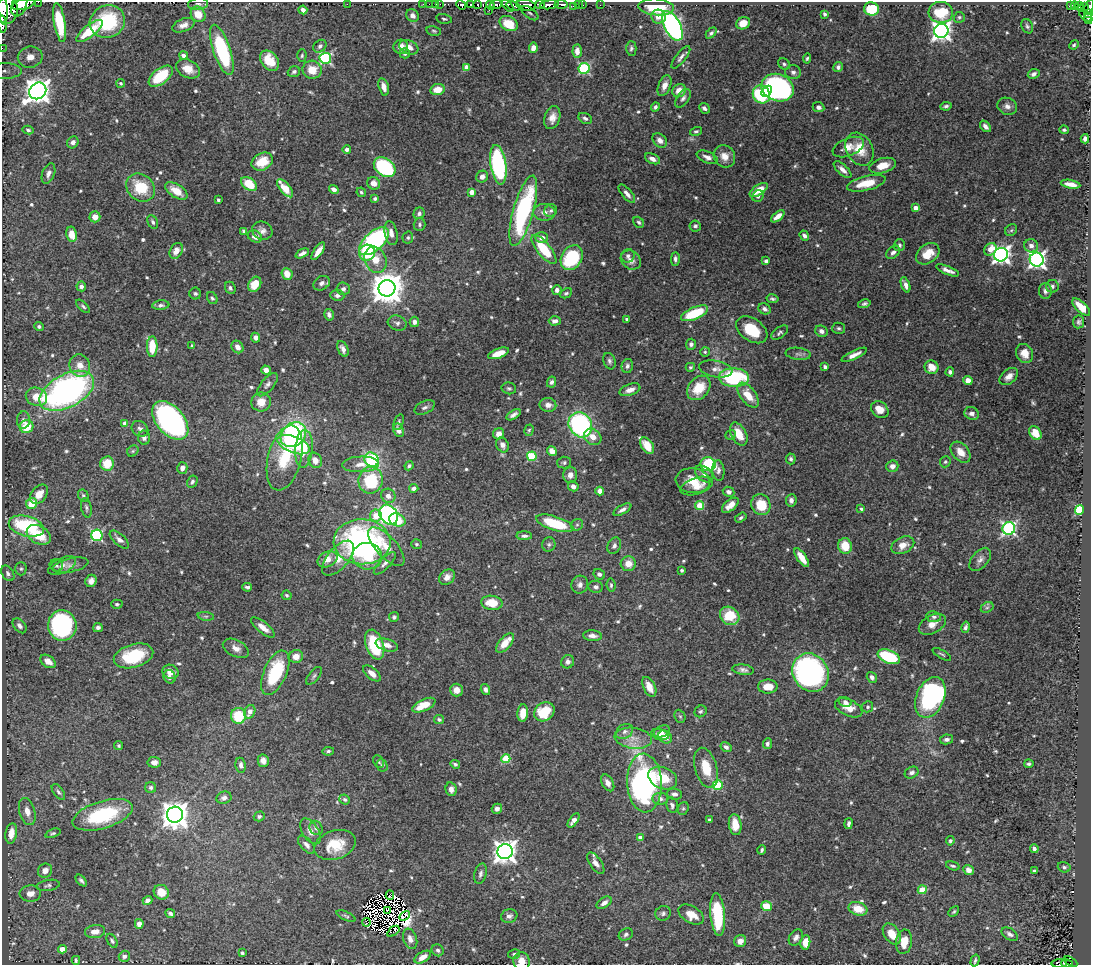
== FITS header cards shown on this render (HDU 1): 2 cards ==
NAXIS1  =                 1089
NAXIS2  =                  963

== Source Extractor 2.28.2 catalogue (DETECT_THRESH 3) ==
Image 1089 x 963 px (HDU 1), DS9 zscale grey, 1 PNG px = 1 image px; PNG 1093 x 967 px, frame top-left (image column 1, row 963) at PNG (2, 2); each listed source drawn as its Kron ellipse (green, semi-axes under 4 px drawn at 4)
Background 0.477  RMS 0.014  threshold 0.042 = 3 sigma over >= 5 px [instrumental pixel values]
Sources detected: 690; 14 with non-positive FLUX_AUTO (blend fragments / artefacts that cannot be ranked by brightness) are neither listed nor drawn; of the other 676, the 500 brightest by FLUX_AUTO listed and drawn (176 fainter detections omitted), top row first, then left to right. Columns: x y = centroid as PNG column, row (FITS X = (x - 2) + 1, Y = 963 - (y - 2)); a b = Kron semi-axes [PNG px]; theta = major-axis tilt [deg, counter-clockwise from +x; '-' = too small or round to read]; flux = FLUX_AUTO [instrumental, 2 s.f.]
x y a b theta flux
38 2 2 2 - 18
19 4 13 7 70 670
23 4 11 5 14 670
198 4 10 6 7 2.7
347 4 2 2 - 29
423 4 3 2 - 1.8
429 4 2 2 - 6.6
436 4 3 2 - 13
440 4 2 2 - 6
470 4 2 2 - 19
496 4 6 3 4 160
561 4 7 3 -3 150
461 5 5 3 - 320
478 5 3 2 - 66
490 5 5 3 - 75
508 5 7 4 -50 210
526 5 9 5 -7 900
540 5 5 3 - 220
549 5 9 4 9 440
579 5 3 2 - 10
583 5 3 2 - 1.9
600 5 2 2 - 3.5
1079 5 3 3 - 24
514 6 7 4 -16 85
573 6 3 3 - 12
1070 6 4 3 - 40
1075 6 4 2 - 47
1084 6 4 3 - 26
656 7 18 8 -4 34
1089 7 8 4 68 140
871 9 7 6 - 53
1081 9 3 3 - 27
3 10 15 4 -87 870
7 10 14 10 85 1400
303 10 4 4 - 3.2
489 10 3 2 - 4.4
941 12 12 10 -4 31
530 13 10 5 -37 2.6
1088 13 3 3 - 33
198 14 8 7 - 15
825 14 4 3 - 2.2
412 15 7 6 - 4.2
1085 15 8 4 -40 67
658 17 7 7 - 7.3
959 17 5 5 - 1.6
1088 18 6 4 -78 61
444 19 8 4 -12 2
107 22 18 16 21 67
60 23 19 5 -81 26
743 23 7 6 - 12
2 24 9 2 -85 78
509 24 9 7 -29 34
183 25 12 6 21 6.1
672 26 16 8 -62 300
1027 26 8 5 -63 2.3
89 31 16 6 38 31
434 31 7 4 -12 1.6
941 31 7 7 - 510
711 33 6 4 46 2.6
1074 45 5 4 - 1.6
320 46 7 5 42 2.7
401 47 7 7 - 6.4
409 47 10 7 -22 7.6
2 48 2 2 - 3.6
533 48 5 4 - 6.7
631 48 7 5 89 2.2
222 50 26 8 -71 97
577 51 7 4 87 6.7
405 53 5 5 - 3.2
183 55 4 4 - 4
302 56 6 4 86 1.6
30 57 12 10 11 15
681 57 14 5 52 3.8
325 58 6 5 - 120
807 58 5 4 - 1.6
269 61 11 8 -53 22
784 64 6 5 - 2
467 67 4 4 - 11
838 67 5 5 - 3.2
584 68 5 5 - 97
188 69 13 8 -27 12
312 70 9 9 - 15
5 71 16 8 0 7.8
294 72 6 5 - 2.2
793 72 8 7 - 3.3
1034 74 6 4 26 4.3
161 76 14 7 39 37
121 83 4 4 - 1.8
664 86 11 6 68 6.7
384 87 9 5 -74 6.5
778 88 17 13 -20 250
438 89 7 5 11 14
38 91 9 8 - 1100
679 91 7 6 - 11
767 91 6 4 47 33
761 94 9 8 - 70
683 98 10 6 55 3.4
946 106 5 4 - 2.2
1007 106 10 8 -24 4.9
655 107 5 4 - 2.3
818 107 6 5 - 3.2
704 108 6 4 -43 2.9
552 118 12 8 74 8.3
585 118 7 5 -28 2.7
985 126 6 4 -48 3.9
28 130 5 4 - 1.8
1064 130 4 3 - 1.6
696 131 6 4 15 1.7
1085 139 4 4 - 3.6
660 140 8 6 -43 5.7
73 142 6 5 - 3.8
848 147 16 9 22 9.5
347 149 4 4 - 3.9
860 149 17 13 -61 19
724 156 11 10 - 8.9
707 157 11 6 -22 4.4
652 159 8 5 -24 5.7
262 162 11 8 27 18
498 165 20 8 -81 150
883 166 13 7 15 12
385 167 12 8 -38 120
843 170 11 5 -42 5.1
48 173 10 6 69 4.7
482 177 6 5 - 5.3
374 183 6 6 - 7
866 183 20 7 14 20
249 184 9 6 -36 29
1071 184 10 4 -10 8.8
140 187 15 13 -39 34
285 188 11 5 -51 18
334 189 5 4 - 3.9
759 190 10 5 34 14
176 191 12 6 -33 15
361 192 5 4 - 1.7
472 192 4 4 - 9.7
627 194 11 5 -50 4.7
758 196 6 5 - 2.7
375 199 4 3 - 1.9
218 200 4 3 - 1.6
916 208 4 4 - 8.4
523 211 36 10 74 130
551 211 6 6 - 2.1
544 212 11 8 -3 5.8
419 213 6 5 - 2.7
778 216 8 4 40 7.1
95 217 5 5 - 9.8
153 222 7 5 -63 2.5
639 222 6 5 - 1.7
420 224 6 6 - 2.1
695 226 6 5 - 2
1011 230 6 5 - 1.6
244 231 4 4 - 2.5
262 231 10 9 - 5.3
391 233 12 6 -78 6.6
71 234 8 5 -80 12
255 236 7 5 -30 7
804 236 5 4 - 3.1
408 238 6 5 - 1.7
542 238 6 5 - 5.5
374 241 18 9 42 170
899 245 6 5 - 2.7
1031 246 7 6 - 4.9
544 249 18 6 -51 43
990 249 7 5 46 10
176 251 8 6 58 7.6
318 251 10 4 55 7.6
893 252 8 5 45 3.6
302 253 7 4 27 3.8
367 253 8 8 - 34
928 254 13 9 38 17
1001 255 7 6 - 450
628 256 7 6 - 3
572 258 13 10 58 71
675 259 7 4 89 2.7
376 260 13 10 -65 18
631 260 11 9 -37 5.9
1037 260 7 7 - 390
766 261 4 3 - 3.1
948 270 12 4 -22 5.4
287 274 6 5 - 12
322 283 8 6 31 4
255 284 8 6 59 16
906 285 8 4 -70 4.4
81 286 5 5 - 3.1
1052 286 6 6 - 2.3
230 288 6 5 - 2.3
387 288 8 8 - 2100
343 289 6 6 - 3.1
557 290 5 4 - 3.8
1045 291 8 6 -88 3.3
566 293 6 4 26 1.7
195 294 6 6 - 2
337 295 7 5 -9 3.1
212 298 6 5 - 1.8
772 299 6 4 -11 2
864 304 6 4 13 2.2
161 305 8 4 5 2.8
83 306 8 4 -43 1.9
1081 307 11 5 -44 16
764 309 6 5 - 3.2
694 313 14 6 23 46
329 315 6 4 -77 3
627 319 3 3 - 1.8
555 321 6 4 1 4
414 322 5 4 - 4.3
1079 322 6 5 - 2.3
397 323 9 7 -17 4
39 327 5 4 - 2.1
839 328 6 5 - 2
752 330 17 11 -34 34
821 331 6 5 - 4
780 333 9 5 37 2.3
256 338 5 4 - 4.2
691 344 5 5 - 3.2
192 346 4 3 - 1.8
152 347 10 5 -90 25
237 347 7 5 -54 6.6
343 349 8 5 -65 4.9
705 352 5 4 - 1.6
499 353 11 5 20 14
1025 353 10 8 -62 8.8
798 354 13 6 -6 3
854 355 14 4 26 5.8
609 361 8 5 -71 2.7
80 366 11 10 - 11
627 366 7 5 76 2.8
690 367 4 4 - 1.5
825 367 4 3 - 2.5
931 367 7 6 - 14
716 369 17 8 -10 5.9
266 370 4 4 - 5.9
950 372 4 4 - 2.2
1009 376 10 7 40 5.8
734 378 15 9 -3 87
968 380 4 4 - 6.9
551 382 5 4 - 2.3
267 385 14 6 51 4.2
509 388 7 5 -14 2
699 388 13 10 50 23
630 390 11 5 19 6.9
67 391 29 16 28 330
748 395 14 7 -52 17
36 397 11 9 -23 17
261 402 10 9 - 12
548 405 8 7 - 6
425 407 11 6 26 3.2
880 410 9 7 -38 12
972 414 7 6 - 5.3
513 415 8 4 32 3.6
23 420 8 6 86 4.3
170 420 22 13 -49 310
399 422 8 4 72 1.8
125 423 4 4 - 6.6
580 425 13 11 -56 180
26 427 7 6 - 26
140 429 9 7 -40 3.8
398 430 7 5 -64 6.8
529 430 6 4 73 1.5
1035 433 7 5 -60 15
499 434 6 5 - 6.7
739 434 12 7 -61 16
293 435 14 11 42 140
731 435 5 4 - 1.6
593 437 9 7 -38 9.7
144 438 7 6 - 3.7
294 445 17 8 -21 28
502 445 8 6 -64 5.3
647 446 9 6 -56 17
304 449 19 8 85 26
133 451 6 5 - 1.5
552 451 5 4 - 7.4
961 452 12 8 -48 10
532 456 4 4 - 45
285 458 33 16 76 43
791 459 5 4 - 2.1
315 460 8 6 -65 8.8
372 460 7 6 - 82
945 462 6 5 - 1.6
564 463 7 6 - 2.1
107 464 7 6 - 20
360 464 18 8 2 8.8
708 464 7 7 - 64
409 466 5 4 - 1.8
892 466 6 5 - 5.2
182 468 6 5 - 4.8
718 470 10 6 -84 3.9
704 474 10 7 -39 5.6
570 475 8 7 - 5.7
370 480 13 12 - 53
693 481 17 12 -6 17
192 482 6 5 - 2.1
573 486 5 5 - 4.7
697 486 16 8 18 11
414 488 4 3 - 3.7
600 491 4 4 - 10
729 492 6 5 - 3.9
39 494 11 7 50 11
83 496 7 5 -60 2.1
388 496 7 6 - 5.3
791 500 6 5 - 4.3
32 503 6 5 - 17
730 505 10 5 40 8.5
761 505 10 9 - 25
700 506 4 4 - 34
86 508 10 5 -78 2.3
861 509 4 3 - 1.6
622 510 10 4 30 3.8
1079 510 5 4 - 87
389 515 11 8 -52 220
376 516 6 6 - 19
741 518 6 4 34 2
397 520 8 6 -24 15
555 523 19 7 -18 47
577 525 6 5 - 1.8
26 526 18 10 -14 75
1009 528 6 6 - 200
39 535 13 8 -30 27
97 535 6 5 - 120
524 536 8 4 1 2.5
119 540 12 5 -42 5
362 542 28 22 -1 230
416 544 5 4 - 1.6
549 544 7 6 - 2.3
903 545 12 8 26 8.2
614 546 8 6 63 3.3
845 546 8 7 - 18
386 547 24 10 -47 17
367 556 15 13 -7 34
338 558 21 10 49 16
802 558 11 4 -56 12
328 559 10 7 27 8.5
980 559 14 8 49 5.4
385 563 15 5 46 4.6
628 564 7 7 - 11
56 565 7 6 - 2.2
71 565 18 7 13 5.8
62 566 15 7 26 6
21 569 6 5 - 1.9
682 570 3 3 - 1.9
8 573 8 5 -58 2.9
599 574 6 5 - 3.2
447 577 9 7 41 5.8
91 581 6 5 - 4.8
580 585 9 8 - 4.2
611 585 7 4 -85 1.8
247 587 5 3 - 2.2
596 587 7 6 - 3
287 595 5 4 - 1.7
492 603 11 7 -7 21
117 604 6 4 -2 1.7
987 607 7 5 28 1.9
206 616 8 4 -8 1.8
730 616 10 8 -37 31
394 617 5 5 - 1.9
934 617 7 5 -10 2.6
932 624 15 9 28 9
62 625 15 14 - 170
20 626 8 5 -51 3.6
263 627 14 5 -39 7.8
966 627 6 3 77 2.4
98 628 5 4 - 2.8
592 636 9 5 -5 5.3
505 643 12 6 49 16
375 645 15 8 -72 56
387 645 11 6 -18 7.3
236 648 14 8 -27 6.8
942 654 10 3 -30 1.5
134 656 20 11 16 45
296 656 7 6 - 9.2
889 657 12 6 -22 66
48 661 8 5 -36 9.2
568 662 7 6 - 4
743 670 11 5 -7 3.4
170 672 8 6 -25 9
275 673 24 11 67 61
372 673 10 5 -40 7.2
811 673 20 17 -57 270
314 676 11 5 50 2.4
170 677 7 6 - 2.7
872 677 5 4 - 3.8
768 686 10 7 0 13
649 687 10 6 -64 10
457 690 6 6 - 6.2
485 690 6 4 -72 3
930 697 21 14 67 210
845 702 7 5 -14 3
424 705 12 5 25 17
868 707 5 5 - 1.9
849 708 15 8 -25 12
701 711 6 5 - 1.9
250 712 7 5 65 7.2
544 712 11 9 35 34
523 713 9 5 85 12
238 716 7 7 - 35
680 716 7 5 -66 1.5
439 719 5 4 - 2.2
625 731 9 7 33 4.1
662 731 8 5 23 5.4
660 735 9 5 -17 6.1
665 737 7 6 - 9.1
633 738 19 10 -7 12
947 739 7 5 10 3.2
767 744 5 4 - 2.6
119 746 4 3 - 1.6
726 747 6 4 -32 3.1
328 751 6 4 10 1.9
506 759 4 4 - 40
263 761 6 5 - 5.8
154 762 7 5 -5 5.6
379 762 7 5 -61 1.6
455 764 5 3 - 2
1029 764 5 4 - 1.8
241 765 7 5 -80 3.7
382 765 6 5 - 2.3
706 768 21 11 -74 23
912 773 7 5 27 3.4
663 778 15 10 -23 23
608 783 9 5 -60 5.6
644 783 29 17 -87 270
718 785 5 5 - 52
151 788 5 5 - 2.5
451 789 7 5 -79 4.6
58 792 9 4 -53 2.5
674 794 7 5 -5 3.3
224 798 7 6 - 3.6
345 799 5 5 - 2
660 799 8 6 2 4
672 805 7 5 -78 2.6
683 808 6 5 - 1.6
497 809 5 5 - 3.5
27 811 14 8 -74 8.1
103 815 31 13 17 78
175 815 8 8 - 1400
259 816 5 5 - 2
573 820 8 4 54 4.6
709 820 3 3 - 1.6
849 824 5 3 - 2.3
735 825 10 6 -83 17
316 828 7 6 - 2.7
310 831 14 8 -57 6.8
11 833 10 5 81 10
53 833 8 4 20 1.7
640 838 4 4 - 4.5
950 841 5 4 - 1.5
307 845 11 5 -47 4.4
335 845 21 14 17 27
1034 849 4 3 - 3.5
762 850 4 3 - 1.8
505 851 8 7 - 830
596 863 12 6 -55 5.9
953 866 7 3 -15 1.7
1064 867 6 5 - 2.1
968 870 5 4 - 6.4
45 871 7 6 - 6.4
1034 871 4 3 - 1.8
480 874 10 6 76 3.2
81 880 7 4 -48 2.3
48 885 12 5 9 2.9
922 890 4 4 - 24
161 892 8 7 - 15
30 894 11 8 4 6
390 895 5 3 - 1.8
147 900 5 4 - 4.3
604 903 8 5 34 5.4
766 906 5 5 - 19
858 909 9 6 -16 18
387 910 2 2 - 2
954 912 6 4 44 1.6
170 913 5 4 - 2.2
663 913 8 7 - 2.9
691 914 14 8 -30 14
718 914 21 7 -85 58
346 916 10 4 -25 1.9
405 916 6 3 33 2
509 916 8 6 16 3.3
366 922 4 2 - 2.7
139 924 5 4 - 5.6
393 931 7 4 37 2
95 932 10 6 8 8.5
626 934 7 5 25 2.3
892 934 12 7 -56 14
1010 934 9 5 -31 3.1
796 938 9 6 58 4.2
410 939 10 6 -71 6.1
112 941 7 5 -59 2.1
740 941 6 6 - 6.8
805 942 7 5 84 11
904 942 12 8 81 14
62 949 4 4 - 11
438 950 6 5 - 2.5
242 953 4 3 - 2
514 954 6 5 - 1.9
124 956 5 5 - 3.3
423 957 9 5 32 8
76 960 4 3 - 1.6
521 961 9 8 - 10
975 961 6 2 74 1.7
1071 961 7 4 -32 35
1059 963 7 4 2 2
1067 964 6 2 -11 27
At the frame edge (FLAGS 8, measured only in part): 10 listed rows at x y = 38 2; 1089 7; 3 10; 2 24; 2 48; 5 71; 521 961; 1071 961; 1059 963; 1067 964
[176 fainter detections neither listed nor drawn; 14 non-positive-flux detections neither listed nor drawn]